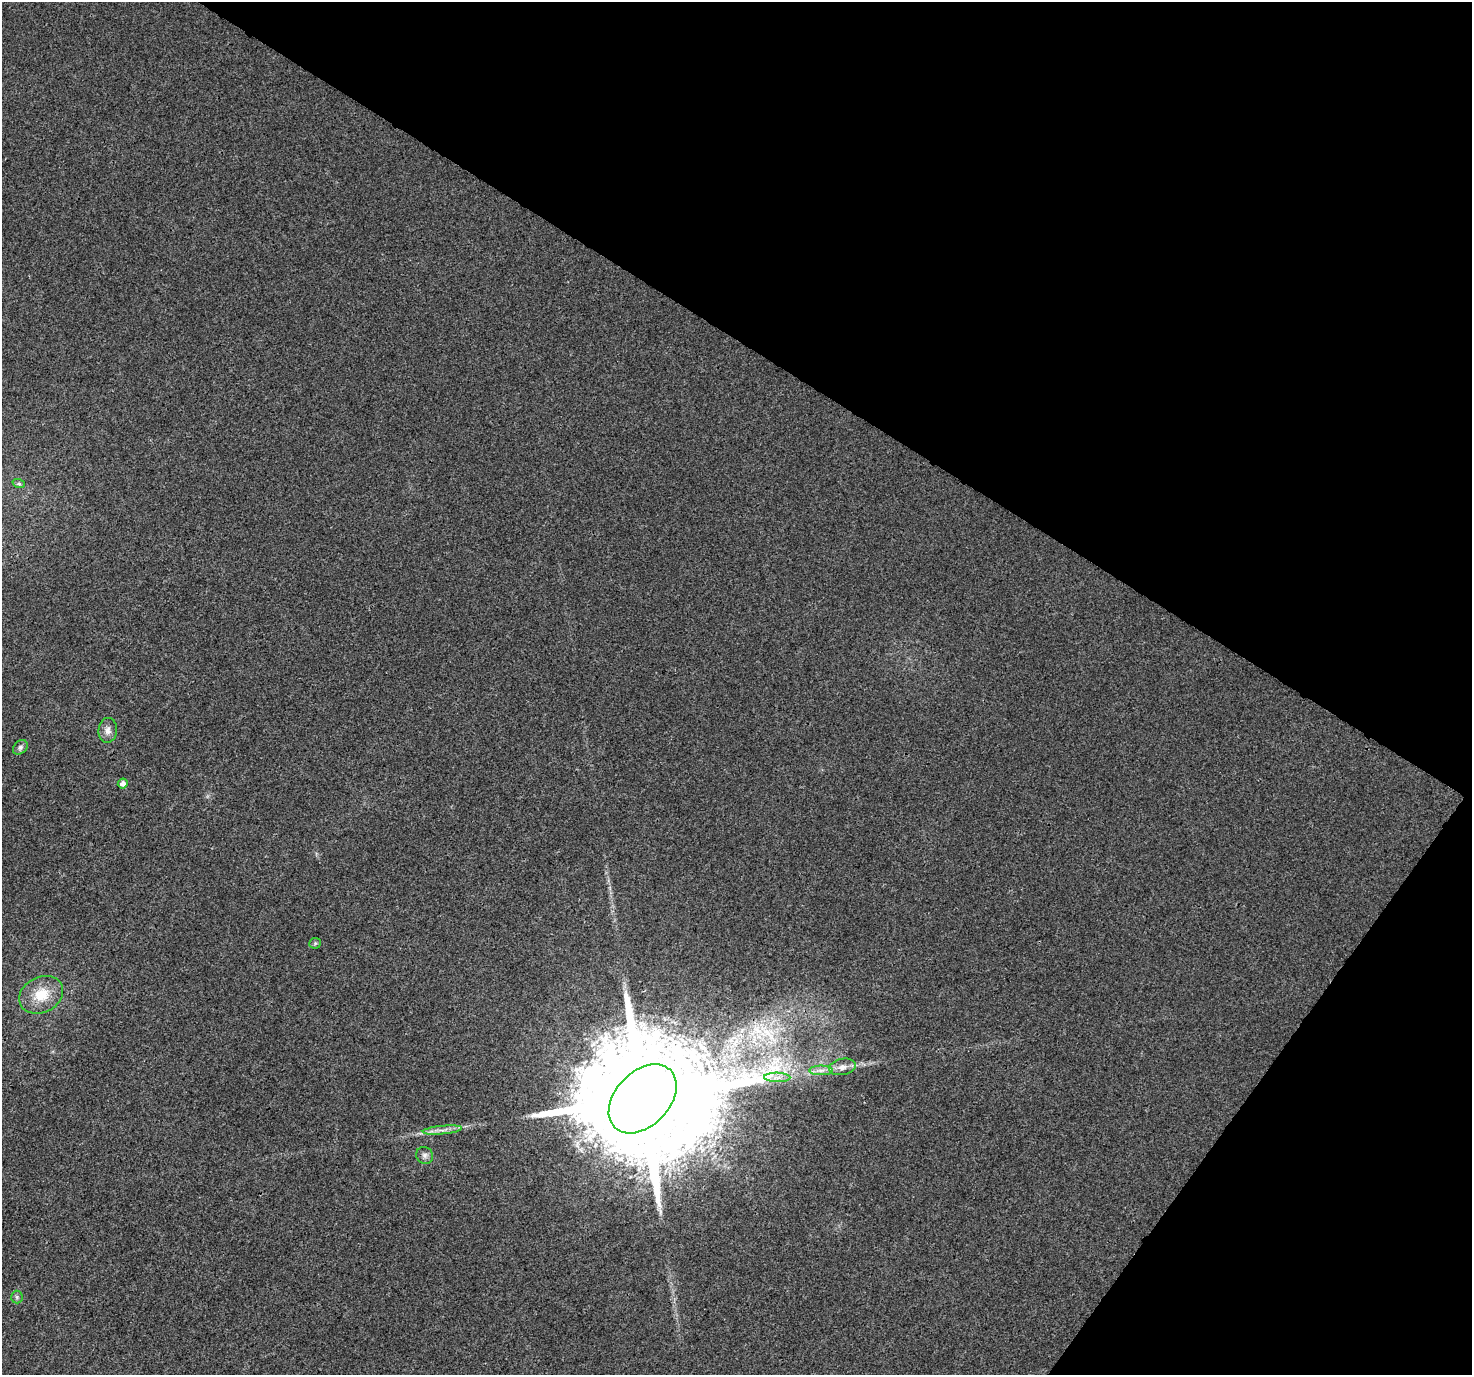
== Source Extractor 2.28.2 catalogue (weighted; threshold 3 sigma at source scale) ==
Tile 8 of 4 x 4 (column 4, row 2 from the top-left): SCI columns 4446-5915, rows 2981-4353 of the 5958 x 6028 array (HDU 1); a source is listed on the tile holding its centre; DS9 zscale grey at full resolution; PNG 1474 x 1377 px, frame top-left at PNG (2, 2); each listed source drawn as its Kron ellipse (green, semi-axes under 4 px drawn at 4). Shown black and unused: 31% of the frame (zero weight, under 3 of 4 exposures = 5% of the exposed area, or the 3 px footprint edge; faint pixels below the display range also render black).
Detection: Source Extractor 2.28.2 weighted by HDU 2 'WHT'; one run over the whole footprint, this tile lists its part. Background 0.00295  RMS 0.0026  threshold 0.0118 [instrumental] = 3 sigma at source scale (4.5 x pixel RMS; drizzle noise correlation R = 1.50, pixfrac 1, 0.0396/0.0396 arcsec/px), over >= 5 px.
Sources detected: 13; all 13 listed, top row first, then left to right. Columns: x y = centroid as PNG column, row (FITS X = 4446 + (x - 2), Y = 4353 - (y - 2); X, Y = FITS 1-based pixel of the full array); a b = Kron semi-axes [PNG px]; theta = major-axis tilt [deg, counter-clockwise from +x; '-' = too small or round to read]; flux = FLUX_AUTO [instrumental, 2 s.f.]
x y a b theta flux
19 484 6 4 -19 0.37
108 730 12 9 84 1.7
20 747 8 6 46 0.78
123 783 5 4 - 1.3
315 943 6 5 - 0.41
41 995 23 17 27 7.2
842 1067 13 8 10 1.9
821 1070 11 5 0 1.2
777 1077 13 4 -2 1.3
643 1099 40 27 46 17000
442 1130 20 4 6 1.7
425 1155 9 8 - 1
17 1297 6 6 - 0.58
Overlapping masked pixels (flux is a lower limit): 1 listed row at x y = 643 1099